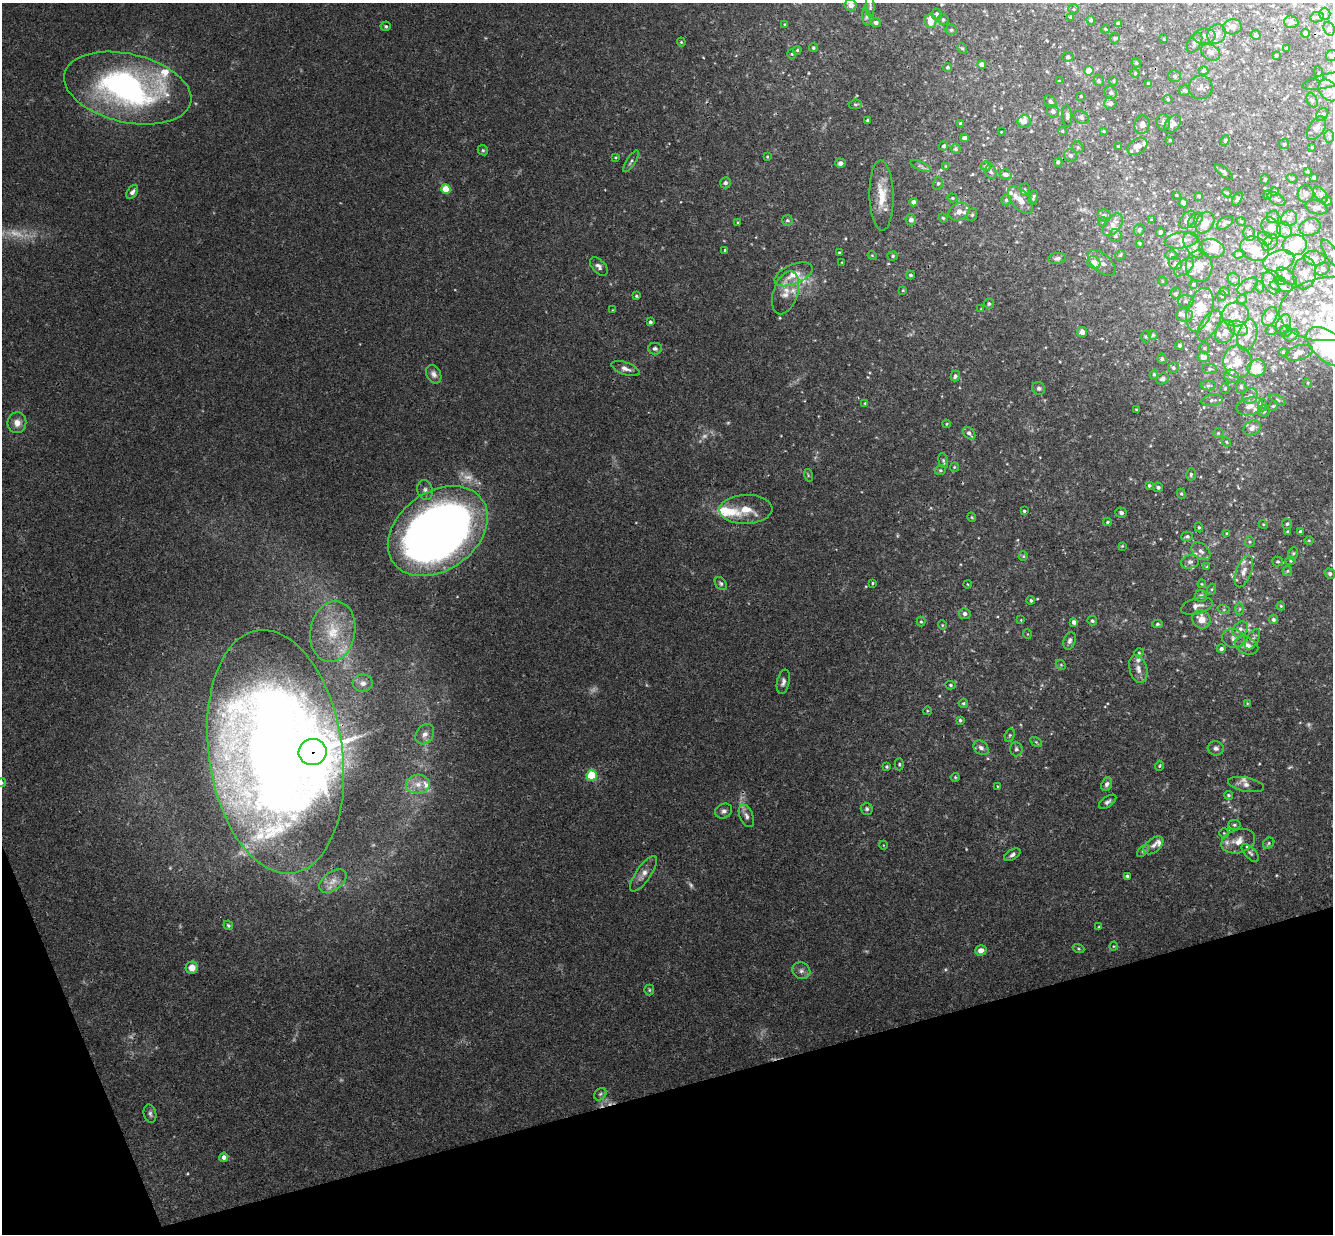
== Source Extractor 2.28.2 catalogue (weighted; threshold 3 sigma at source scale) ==
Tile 14 of 4 x 4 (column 2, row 4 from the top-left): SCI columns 1391-2721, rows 292-1523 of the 5439 x 5390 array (HDU 1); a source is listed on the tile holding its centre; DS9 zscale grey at full resolution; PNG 1335 x 1236 px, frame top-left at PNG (2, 3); each listed source drawn as its Kron ellipse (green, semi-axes under 4 px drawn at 4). Shown black and unused: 14% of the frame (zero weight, under 3 of 4 exposures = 6% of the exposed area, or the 3 px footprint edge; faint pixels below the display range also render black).
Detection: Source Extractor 2.28.2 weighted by HDU 2 'WHT'; one run over the whole footprint, this tile lists its part. Background 0.0512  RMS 0.0029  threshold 0.0131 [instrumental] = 3 sigma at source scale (4.5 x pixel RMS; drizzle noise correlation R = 1.50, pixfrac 1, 0.05/0.05 arcsec/px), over >= 5 px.
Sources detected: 463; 11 too faint to see at this stretch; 3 inside a brighter object's white glare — neither listed nor drawn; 75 inside a brighter listed object's ellipse — not listed separately; the other 374 listed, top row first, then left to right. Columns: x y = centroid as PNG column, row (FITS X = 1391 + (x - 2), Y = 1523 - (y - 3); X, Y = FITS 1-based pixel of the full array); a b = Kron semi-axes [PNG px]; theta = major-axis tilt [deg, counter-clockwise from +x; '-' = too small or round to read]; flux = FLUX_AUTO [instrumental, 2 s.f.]
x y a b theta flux
851 5 6 5 - 1.9
870 6 11 4 -88 0.58
1073 9 5 5 - 0.43
936 14 5 5 - 1.1
1325 14 6 5 - 0.59
866 17 8 4 -82 0.6
1071 17 4 3 - 0.32
1317 17 7 5 12 0.58
943 20 5 5 - 0.58
1091 20 4 4 - 0.5
931 21 7 6 - 4.7
876 22 5 4 - 1
1291 22 7 6 - 0.83
1118 23 4 3 - 0.67
785 24 3 2 - 0.25
386 26 5 4 - 0.47
1233 27 9 7 8 1.3
1105 29 4 3 - 0.27
1329 29 7 5 -69 0.66
951 30 5 5 - 0.46
1305 33 4 4 - 0.96
1217 34 10 9 - 1.7
1256 35 5 4 - 0.5
1204 36 11 7 7 1.4
1115 38 5 5 - 0.37
1164 39 3 3 - 0.26
681 42 4 4 - 0.32
1195 42 11 6 61 0.98
813 48 4 4 - 0.4
962 48 6 4 -58 0.45
1287 49 3 2 - 0.28
797 50 4 3 - 0.36
1211 52 10 7 -33 1.5
792 54 5 3 - 0.22
1276 55 3 3 - 0.46
1332 56 6 5 - 0.66
1068 57 6 5 - 0.47
1136 63 5 4 - 0.36
982 64 4 4 - 1.5
947 67 4 4 - 0.48
1089 71 5 4 - 3.7
1203 71 5 3 - 0.4
1135 73 4 4 - 0.35
1319 74 7 4 -76 0.46
1175 76 6 6 - 0.68
1059 81 4 3 - 0.29
1099 81 5 5 - 0.45
1114 81 5 3 - 0.29
1327 81 25 7 13 4.2
1148 83 3 3 - 0.45
1201 87 12 11 - 1.5
128 88 65 34 -13 82
1185 90 5 5 - 0.51
1329 90 12 9 -47 2.8
1111 93 6 6 - 0.74
1081 96 3 3 - 0.27
1168 99 5 4 - 0.38
1312 100 8 5 -65 0.62
1050 102 7 5 -49 0.84
1110 103 6 5 - 0.9
855 104 7 4 6 0.57
1053 111 6 6 - 1
1322 115 7 5 53 0.64
1067 116 11 5 -85 0.76
1081 117 8 6 -30 0.76
867 120 4 3 - 0.32
1024 121 7 6 - 1.2
1163 122 8 7 - 0.85
961 124 4 4 - 0.62
1172 124 10 7 47 1.8
1142 125 9 7 77 1.1
1316 128 13 7 56 1.7
1062 131 4 4 - 0.3
1103 131 3 2 - 0.28
1001 132 2 2 - 0.16
1329 136 6 5 - 0.54
964 138 4 4 - 1.4
1170 140 3 2 - 0.24
1225 140 5 4 - 0.37
1284 144 5 5 - 0.4
944 146 5 4 - 0.7
1118 146 3 2 - 0.28
1137 146 11 7 32 1.7
1078 147 6 5 - 0.45
1312 147 3 3 - 0.23
956 149 5 4 - 0.56
483 150 5 4 - 0.45
1071 155 6 6 - 0.8
767 157 3 3 - 0.28
616 158 4 3 - 0.31
631 161 12 4 57 0.77
1058 162 4 3 - 0.53
840 163 5 4 - 1
920 166 11 4 -23 0.74
946 166 4 4 - 0.24
986 166 5 4 - 0.49
991 172 7 5 -72 0.69
1224 172 11 4 -40 0.56
1308 172 4 3 - 0.28
1006 174 6 5 - 1.4
1292 178 6 4 -16 0.36
1314 178 3 3 - 0.44
1265 179 5 4 - 0.45
725 183 5 5 - 0.75
938 183 6 5 - 0.46
446 189 5 4 - 7.9
1025 189 6 5 - 0.46
132 192 7 5 55 1.1
1275 192 4 4 - 0.49
1227 193 4 3 - 0.31
1306 194 9 8 - 1.3
1321 194 9 5 -50 0.89
881 195 35 12 -89 7
1176 195 3 3 - 0.33
1268 195 4 3 - 0.35
1199 196 4 3 - 0.39
1033 197 7 3 76 0.5
952 198 5 4 - 0.39
1237 199 7 4 60 0.52
1277 199 10 5 -31 0.76
1006 200 5 4 - 0.57
1020 200 16 9 -50 2.7
1327 201 5 4 - 1.4
914 202 4 4 - 1.5
1184 203 4 4 - 2
1316 207 11 6 -17 1.1
959 211 11 8 29 2
972 215 6 5 - 0.43
1104 215 7 6 - 1
1273 217 6 6 - 0.65
943 218 5 4 - 0.38
1289 218 8 7 - 1.5
787 220 5 5 - 0.65
911 220 5 5 - 1.3
1151 220 3 2 - 0.19
1187 220 10 6 54 1.7
1195 220 9 5 47 0.92
1241 221 4 3 - 0.22
1103 222 5 4 - 0.34
738 223 4 2 - 0.23
1205 223 11 8 58 3.4
1225 223 9 5 35 0.83
1113 225 13 7 51 2.3
1310 227 11 8 20 2.7
1271 228 11 8 -55 2.1
1139 230 6 5 - 0.56
1284 230 8 7 - 1.1
1160 232 4 3 - 0.71
1249 233 8 5 -76 0.7
1115 236 6 6 - 0.74
1265 239 8 6 -37 1
1181 240 17 8 8 2.7
1140 243 4 3 - 0.37
1270 243 9 6 48 1.2
1295 245 12 10 7 7.6
1193 246 14 7 -57 1.9
1212 248 13 9 -13 3.1
1255 249 15 11 -28 5.6
725 250 3 3 - 0.37
839 252 4 2 - 0.24
1239 254 5 4 - 0.41
1332 254 16 6 -57 1.5
872 255 5 3 - 0.25
1120 255 6 4 45 0.36
1171 255 6 5 - 0.49
893 256 5 4 - 0.45
1057 258 9 5 8 0.81
1314 258 11 7 -8 1.8
1279 261 16 10 17 3.3
842 262 4 2 - 0.17
1094 262 7 6 - 2.4
1102 263 17 9 -41 1.8
1175 263 7 6 - 1.2
599 266 11 6 -47 1.2
1199 266 16 13 -81 4
1184 267 12 6 41 1.4
1322 269 7 6 - 0.92
1304 273 16 11 83 2.7
793 274 20 9 23 4.6
910 275 4 3 - 0.49
1286 276 12 6 -37 1.6
1234 279 6 5 - 0.6
1162 281 5 3 - 0.24
1280 281 6 4 -18 0.42
1271 283 12 7 -62 1.5
1193 284 4 4 - 0.48
1248 286 11 6 35 1.1
1281 286 12 5 -9 1
1260 287 5 3 - 0.28
903 290 3 3 - 0.27
1225 292 5 3 - 0.37
786 293 22 12 72 4.2
1176 293 5 5 - 0.45
636 296 4 3 - 0.39
1222 296 5 4 - 0.34
1242 299 5 4 - 0.37
1185 301 8 6 2 0.96
989 304 5 5 - 0.55
981 309 3 3 - 0.21
1330 309 51 32 4 26
613 310 4 2 - 0.18
1200 310 23 12 72 5.4
1235 314 13 12 - 3.1
1185 315 8 7 - 1.3
1270 316 10 6 60 2.2
650 322 3 3 - 0.65
1283 324 10 6 65 1.1
1209 325 17 8 57 2.1
1238 328 10 7 -23 1.5
1271 330 5 5 - 0.37
1286 331 6 5 - 0.67
1082 332 5 5 - 1.5
1225 332 12 9 58 1.9
1153 335 5 4 - 0.43
1247 335 16 9 76 2.9
1291 335 8 5 38 0.7
1146 336 6 5 - 0.44
1180 345 4 4 - 0.56
1328 347 26 14 -40 41
655 348 7 6 - 0.79
1204 348 5 5 - 0.37
1284 352 4 4 - 0.54
1299 353 14 7 16 2
1203 357 5 5 - 2.8
1162 359 5 4 - 0.5
1237 362 16 14 -82 4.9
1173 368 5 5 - 0.58
1257 368 9 8 - 7.1
625 369 15 6 -20 1.5
1210 369 7 5 -2 0.57
434 374 10 7 -62 1.4
1154 374 4 4 - 0.4
955 376 5 4 - 0.78
1231 376 7 6 - 0.92
1162 379 6 5 - 0.74
1308 383 5 3 - 0.27
1208 385 7 5 -4 0.63
1241 387 6 5 - 0.74
1039 388 7 6 - 0.72
1225 389 5 4 - 0.34
1250 396 8 7 - 1.3
1212 400 11 6 7 0.95
1278 400 9 3 -30 0.52
865 403 4 3 - 0.23
1262 405 6 4 -90 0.56
1250 406 13 8 17 2.6
1273 406 5 4 - 0.38
1136 409 4 3 - 0.23
1264 411 6 5 - 0.63
17 423 10 9 - 2.3
946 424 4 3 - 0.23
1252 428 9 7 28 1.7
969 433 7 5 -46 0.94
1218 433 5 4 - 0.37
1226 442 5 4 - 0.35
943 461 8 4 -73 0.52
954 467 5 4 - 0.33
940 470 5 4 - 0.39
1191 474 6 4 77 0.57
808 475 6 4 -73 0.41
1149 486 4 4 - 0.49
1158 487 5 4 - 0.64
425 490 10 7 -79 1.2
1181 494 5 4 - 0.35
746 509 26 14 2 6.3
1024 511 3 3 - 0.36
1121 513 6 5 - 0.7
972 517 5 3 - 0.3
1107 522 4 3 - 0.36
1263 524 5 3 - 0.31
1287 524 5 5 - 0.47
1199 527 5 4 - 0.37
438 531 54 39 36 270
1288 532 4 3 - 0.41
1301 532 4 3 - 0.85
1227 533 4 3 - 0.26
1187 536 5 5 - 0.57
1309 540 5 3 - 0.25
1250 542 5 5 - 0.41
1122 546 3 2 - 0.25
1201 551 11 7 -39 1.5
1293 553 6 4 69 0.48
1023 556 5 4 - 0.33
1278 561 5 5 - 0.46
1291 561 5 4 - 0.38
1190 562 9 6 15 0.96
1207 567 4 4 - 0.26
1244 571 17 7 70 2.2
1287 571 5 4 - 0.36
1330 574 5 5 - 0.78
721 583 7 5 -51 0.62
873 583 3 3 - 0.33
967 584 4 2 - 0.19
1202 584 4 4 - 0.31
1212 589 6 4 71 0.4
1201 596 6 6 - 0.9
1031 600 4 4 - 0.5
1197 606 16 8 16 1.8
1281 606 4 4 - 0.28
1240 609 6 4 88 0.46
1224 610 6 4 -18 0.48
965 614 5 5 - 1.1
1201 619 10 8 -51 3.5
1273 619 4 4 - 0.67
1021 620 4 3 - 0.21
1092 621 5 4 - 0.54
921 622 5 4 - 0.38
1074 622 4 4 - 1.3
1157 624 5 4 - 0.48
942 625 4 4 - 0.29
1240 629 9 6 41 1.2
333 632 31 22 80 14
1027 634 4 3 - 0.2
1233 638 11 9 -12 1.8
1253 639 11 5 60 1.1
1070 641 9 5 73 0.93
1247 646 12 8 -25 2.8
1221 649 4 4 - 0.9
1139 653 5 4 - 0.38
1061 665 6 4 -45 0.38
1138 669 14 9 -75 2.1
783 682 12 6 78 1.1
363 683 10 8 2 1.6
951 685 5 4 - 0.46
963 703 5 4 - 0.44
1247 703 4 3 - 0.22
927 711 4 3 - 0.24
960 720 4 3 - 0.39
425 734 11 8 52 1.5
1010 735 7 4 72 0.43
1036 742 6 4 -33 0.43
981 748 8 6 -40 1.2
1216 748 8 7 - 1
1016 749 7 6 - 0.66
276 752 122 67 -82 520
313 752 14 13 - 570
899 764 6 4 88 0.42
1159 766 5 3 - 0.32
887 767 4 3 - 0.38
592 775 5 5 - 16
955 777 4 4 - 0.34
2 782 5 3 - 0.26
418 784 12 9 4 2.7
1107 784 7 5 70 0.87
1246 784 18 7 -11 1.5
997 786 3 2 - 0.17
1228 795 4 4 - 0.41
1108 802 10 5 35 0.8
867 809 6 6 - 0.64
724 811 9 7 29 0.96
746 816 12 6 -67 1.3
1234 825 6 5 - 0.54
1224 833 5 4 - 0.32
1238 841 17 11 18 3.2
1269 843 6 5 - 0.46
883 845 4 3 - 0.21
1153 845 11 7 39 1.4
1143 851 7 4 44 0.5
1250 853 11 5 -47 0.91
1012 855 9 5 30 0.86
644 874 21 7 56 2.2
1127 876 3 3 - 0.5
333 881 15 9 35 2.5
228 925 5 4 - 0.44
1099 927 3 3 - 0.32
1114 946 4 4 - 0.27
1079 949 6 3 -19 0.32
981 950 6 5 - 1.8
192 968 6 6 - 3
801 971 9 8 - 1.2
649 990 5 5 - 0.39
600 1094 7 5 46 0.71
150 1114 9 6 -76 0.83
224 1157 4 4 - 1.2
Overlapping masked pixels (flux is a lower limit): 3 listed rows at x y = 276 752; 313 752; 1250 853
Isophote crosses this tile's border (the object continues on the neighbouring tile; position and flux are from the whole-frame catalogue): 7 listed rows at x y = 851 5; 1332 56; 1327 81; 1332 254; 1330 309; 1328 347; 2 782
Unlisted compact peaks at least as high as the median listed source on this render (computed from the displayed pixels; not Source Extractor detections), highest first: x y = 939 696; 945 969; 966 849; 845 238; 1037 599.